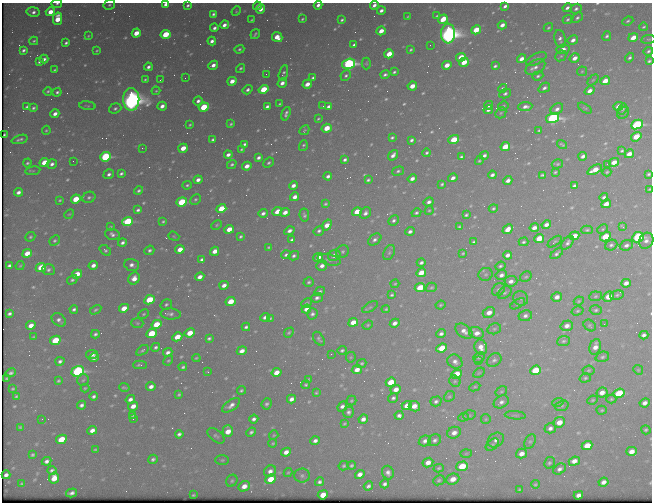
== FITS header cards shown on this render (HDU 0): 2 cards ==
NAXIS1  =                  650 / Width of table row in bytes
NAXIS2  =                  500 / Number of rows in table

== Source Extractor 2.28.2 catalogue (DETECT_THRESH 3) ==
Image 650 x 500 px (HDU 0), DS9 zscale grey, 1 PNG px = 1 image px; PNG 654 x 504 px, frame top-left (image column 1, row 500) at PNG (2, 3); each listed source drawn as its Kron ellipse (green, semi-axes under 4 px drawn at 4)
Background 466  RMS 2.4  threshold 7.35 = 3 sigma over >= 5 px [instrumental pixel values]
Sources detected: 631; of the 631, the 500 brightest by FLUX_AUTO listed and drawn (131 fainter detections omitted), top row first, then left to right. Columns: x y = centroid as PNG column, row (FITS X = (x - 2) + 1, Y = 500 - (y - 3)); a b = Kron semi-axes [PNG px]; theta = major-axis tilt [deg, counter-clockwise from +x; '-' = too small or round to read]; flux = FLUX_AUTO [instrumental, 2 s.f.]
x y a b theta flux
57 4 5 3 - 320
166 4 4 3 - 910
109 5 6 5 - 300
188 5 4 3 - 370
318 5 4 3 - 730
374 5 4 3 - 750
257 6 4 3 - 740
505 6 4 3 - 470
567 8 5 3 - 580
261 9 5 4 - 1200
576 9 6 4 25 440
381 10 4 3 - 700
236 11 5 4 - 200
33 12 7 5 -11 690
50 12 4 4 - 2200
213 14 4 3 - 410
437 16 4 3 - 190
408 17 4 3 - 200
577 18 6 4 39 410
57 19 6 4 76 3700
302 19 3 3 - 240
443 19 5 4 - 5100
568 19 5 4 - 320
252 20 3 2 - 200
342 20 4 3 - 330
628 21 6 4 22 320
224 25 4 3 - 1000
502 25 4 3 - 1100
644 27 4 3 - 230
214 28 4 3 - 550
548 28 5 4 - 260
476 30 5 4 - 5100
381 31 5 4 - 1900
136 33 5 4 - 2800
448 33 10 7 86 130000
166 34 5 4 - 6500
255 34 5 3 - 300
88 36 4 4 - 190
607 36 5 4 - 370
277 37 5 5 - 2400
633 37 5 4 - 2300
560 39 9 5 -79 620
648 39 7 3 8 230
573 40 5 4 - 870
34 41 4 4 - 250
212 41 4 3 - 730
66 43 4 3 - 410
354 45 4 3 - 550
430 45 2 2 - 220
239 49 5 4 - 320
563 49 6 5 - 1100
23 50 4 3 - 440
411 50 4 3 - 270
97 51 4 3 - 200
648 51 5 3 - 330
389 54 5 4 - 3200
561 56 6 5 - 270
461 57 5 4 - 4000
575 58 5 4 - 1200
630 58 5 4 - 410
44 59 4 3 - 600
521 59 5 4 - 1200
536 59 11 5 26 580
649 61 4 3 - 320
39 62 4 3 - 390
464 62 5 4 - 3100
366 63 6 4 88 240
349 64 6 5 - 41000
213 65 5 4 - 1000
447 65 5 4 - 2000
495 66 4 3 - 360
148 67 4 3 - 580
535 67 11 7 30 930
241 68 5 4 - 320
54 70 3 3 - 250
582 71 5 4 - 210
394 72 4 3 - 310
283 73 8 4 76 420
266 74 2 2 - 300
385 75 5 3 - 460
346 76 5 5 - 400
538 76 5 4 - 360
185 78 2 2 - 220
313 78 4 3 - 370
145 79 3 2 - 220
160 80 3 2 - 190
593 80 6 4 45 220
232 81 4 4 - 1600
605 81 5 4 - 2400
282 83 5 4 - 1100
307 84 5 4 - 1600
412 86 5 4 - 2100
502 88 5 4 - 320
544 88 6 4 35 550
263 89 5 4 - 7000
247 90 5 4 - 520
48 91 4 3 - 270
156 91 4 3 - 200
590 91 5 4 - 1100
57 92 4 3 - 370
505 94 6 4 26 380
131 99 11 8 -89 150000
198 101 4 4 - 610
280 104 3 3 - 220
489 105 4 4 - 590
87 106 8 4 -6 230
162 106 4 4 - 990
267 106 4 3 - 500
323 106 2 2 - 240
329 106 4 3 - 650
503 106 5 4 - 240
618 106 5 4 - 1500
27 107 4 3 - 320
204 107 5 4 - 7200
525 107 7 4 5 840
33 108 4 3 - 330
115 108 6 5 - 410
585 108 8 3 -33 190
557 109 7 5 37 760
622 109 6 4 58 300
488 110 5 4 - 620
501 113 6 5 - 280
623 113 6 5 - 360
55 114 4 3 - 940
286 114 7 4 72 500
552 118 7 5 14 39000
318 119 3 2 - 190
231 124 3 3 - 250
190 125 4 3 - 230
637 125 6 4 25 25000
327 128 5 4 - 3300
46 130 4 4 - 210
304 130 5 3 - 200
539 130 3 3 - 210
4 135 3 2 - 240
636 137 5 4 - 3800
392 138 4 3 - 290
20 139 8 3 17 430
213 139 3 3 - 310
411 140 4 3 - 470
454 140 5 4 - 5000
245 144 3 3 - 380
562 145 5 2 - 250
303 146 6 3 71 290
505 147 5 4 - 4000
142 148 2 2 - 970
183 148 5 4 - 2500
241 149 3 3 - 210
622 151 4 3 - 280
427 153 4 3 - 330
629 154 5 4 - 1400
228 155 4 3 - 740
393 155 6 4 51 880
484 155 4 3 - 530
583 156 4 3 - 690
105 157 5 4 - 19000
461 157 3 3 - 310
259 158 4 3 - 570
345 160 4 3 - 440
479 160 5 3 - 230
73 161 2 2 - 200
44 162 5 4 - 3900
614 162 5 4 - 1700
27 163 4 3 - 300
269 163 6 4 41 360
52 164 5 4 - 630
232 164 5 4 - 310
557 164 6 4 15 240
607 164 2 2 - 350
247 166 4 4 - 1300
595 170 8 4 27 2400
33 171 7 4 8 240
398 171 6 4 16 330
555 172 3 3 - 210
607 172 4 3 - 220
121 173 4 3 - 390
109 174 5 5 - 550
649 174 4 3 - 320
492 175 4 3 - 590
542 175 4 3 - 300
328 176 4 3 - 610
412 178 5 4 - 890
453 178 5 3 - 720
198 180 4 4 - 900
368 180 4 3 - 320
508 180 5 3 - 800
442 184 3 3 - 280
187 185 5 3 - 280
293 185 4 4 - 900
574 186 4 3 - 440
649 189 3 2 - 190
139 191 4 3 - 370
18 192 4 3 - 790
89 197 7 5 24 420
295 197 4 4 - 1200
604 197 4 3 - 440
76 199 5 4 - 4400
195 199 6 5 - 340
60 200 3 3 - 200
182 202 5 4 - 13000
429 202 5 4 - 620
325 204 4 4 - 280
606 204 5 4 - 1700
493 208 4 4 - 280
221 209 5 4 - 4600
138 210 4 3 - 450
429 210 5 4 - 200
277 211 5 4 - 1900
285 212 5 4 - 1200
357 212 5 4 - 3200
263 213 4 3 - 600
365 213 6 5 - 740
416 213 5 4 - 370
69 214 5 4 - 190
304 215 6 5 - 390
466 215 4 3 - 300
393 220 5 4 - 450
163 221 3 3 - 230
128 222 5 4 - 14000
217 225 5 3 - 210
327 225 6 4 54 2200
546 225 5 4 - 930
110 227 4 3 - 190
459 227 4 3 - 220
623 227 4 3 - 600
534 228 4 4 - 1100
229 229 5 4 - 2400
508 229 5 4 - 1800
603 229 5 4 - 230
587 230 6 4 1 280
289 231 5 4 - 770
319 231 5 4 - 440
410 231 5 4 - 600
112 234 7 5 -20 640
174 236 6 4 -21 190
240 236 4 3 - 310
574 236 5 4 - 1900
30 237 5 4 - 270
605 237 5 4 - 5800
638 237 6 5 - 23000
539 238 5 4 - 3700
292 240 4 4 - 520
375 240 7 5 37 600
54 241 6 4 41 320
646 241 8 7 - 880
474 242 4 3 - 320
523 242 5 4 - 310
555 242 8 4 34 270
122 243 4 3 - 540
568 243 8 5 52 510
611 245 6 5 - 420
626 245 7 5 22 650
269 247 3 3 - 190
180 249 5 4 - 2100
105 250 6 4 -38 360
149 250 5 4 - 420
215 251 5 4 - 1500
343 251 6 6 - 420
27 253 5 4 - 2300
389 253 8 5 63 410
463 253 4 3 - 220
557 253 7 4 40 450
286 255 5 4 - 450
334 255 6 5 - 990
508 255 4 4 - 850
294 256 5 4 - 440
318 257 5 4 - 1700
202 260 4 3 - 420
329 260 11 5 -13 510
421 263 4 3 - 460
9 265 4 3 - 450
93 265 5 4 - 1000
132 265 7 5 -15 780
20 266 5 4 - 200
322 266 5 5 - 890
500 266 5 4 - 350
41 267 5 4 - 4900
48 270 6 5 - 450
421 273 5 4 - 2600
77 274 5 4 - 3400
485 274 7 6 - 390
501 275 6 5 - 750
200 277 5 4 - 1200
526 277 6 5 - 300
134 278 6 5 - 1600
72 280 5 4 - 360
511 281 6 5 - 910
309 282 5 4 - 290
626 283 5 4 - 1000
395 284 4 3 - 190
224 285 4 4 - 990
431 287 5 4 - 240
420 288 5 4 - 5900
498 289 7 5 43 450
320 291 5 4 - 360
505 293 8 5 38 360
392 295 3 3 - 290
617 295 7 4 11 340
595 296 6 5 - 280
557 297 5 4 - 970
608 297 5 4 - 2500
317 298 6 4 17 580
521 298 8 7 - 500
149 300 5 4 - 5500
231 301 5 4 - 3700
579 301 5 4 - 190
307 303 5 3 - 210
166 304 6 5 - 340
518 304 8 4 29 300
441 305 5 3 - 210
370 307 9 4 34 310
124 308 5 4 - 2400
74 309 4 3 - 410
306 309 5 4 - 1300
386 309 4 3 - 220
96 310 6 4 30 280
596 310 6 4 4 330
577 311 6 4 16 270
489 312 6 5 - 1500
9 314 4 3 - 420
144 314 5 3 - 220
171 314 10 5 -4 570
312 314 5 5 - 510
525 316 7 5 11 590
265 317 4 3 - 580
270 318 4 3 - 240
59 320 8 5 -39 620
353 322 5 4 - 2100
137 323 6 5 - 250
395 323 5 4 - 870
156 324 5 4 - 4100
604 324 2 2 - 470
31 325 5 4 - 1600
368 325 5 4 - 220
590 325 6 5 - 280
567 326 6 5 - 1000
246 327 4 3 - 400
494 329 7 5 14 300
464 331 10 6 -34 1200
151 333 5 4 - 6100
190 333 5 4 - 2800
289 333 5 4 - 230
476 333 8 5 -23 1400
95 334 4 3 - 390
441 334 5 4 - 500
644 335 4 4 - 600
33 337 4 2 - 210
177 337 5 4 - 3300
209 338 4 3 - 350
319 339 8 5 -57 330
55 340 5 4 - 6300
563 341 6 5 - 350
156 347 5 4 - 400
481 347 7 6 - 1300
595 347 8 5 70 1300
442 348 5 4 - 3900
142 350 7 4 35 300
342 350 5 4 - 310
242 351 5 4 - 1200
168 352 5 3 - 690
92 354 6 4 10 830
331 354 2 2 - 390
351 357 5 5 - 220
602 357 7 5 20 370
94 358 5 3 - 740
196 358 4 3 - 190
479 358 6 4 39 250
168 360 5 4 - 220
494 360 8 6 36 510
60 361 4 4 - 470
478 361 2 2 - 400
455 362 8 6 -36 800
362 363 5 4 - 280
140 365 7 3 2 400
183 367 4 3 - 370
357 370 5 4 - 1400
535 370 5 4 - 6000
588 370 6 4 5 240
638 370 5 4 - 200
78 371 6 5 - 33000
208 372 3 3 - 210
276 372 5 4 - 1900
11 373 5 3 - 450
479 373 6 4 30 230
457 374 5 4 - 4200
7 378 4 3 - 190
585 378 5 4 - 280
308 379 4 3 - 200
83 380 6 5 - 290
58 381 3 3 - 260
455 381 6 5 - 320
391 382 5 4 - 3900
306 385 4 4 - 250
124 387 5 2 - 250
151 387 4 4 - 900
475 387 6 4 27 220
85 388 4 4 - 200
13 389 3 3 - 200
396 389 5 4 - 1500
241 390 4 3 - 290
501 391 6 4 31 250
602 392 5 4 - 1300
316 393 3 3 - 200
619 393 6 4 20 9600
179 394 4 3 - 270
16 396 3 3 - 240
94 396 4 3 - 480
449 396 6 5 - 240
393 398 5 4 - 390
130 399 5 4 - 780
291 399 4 4 - 890
611 399 5 4 - 250
593 400 5 3 - 190
351 401 5 5 - 250
436 401 6 5 - 460
501 402 8 6 29 670
558 402 6 3 18 240
645 403 5 4 - 870
267 404 6 5 - 420
81 405 5 3 - 530
231 405 10 5 35 950
407 405 5 4 - 2000
133 406 5 4 - 1400
414 406 6 5 - 1700
562 406 7 5 19 340
342 407 5 4 - 690
602 410 5 4 - 200
349 412 6 5 - 480
132 415 4 3 - 260
399 415 4 4 - 520
469 415 6 4 19 250
515 415 10 3 -5 260
463 417 5 4 - 220
42 419 2 2 - 300
133 419 2 2 - 270
254 419 4 4 - 570
363 419 5 4 - 930
486 419 5 4 - 200
559 422 6 5 - 2000
344 424 4 3 - 220
20 427 3 3 - 190
550 428 5 5 - 630
92 430 5 4 - 1100
646 430 5 4 - 300
228 431 6 5 - 2100
251 432 5 4 - 400
454 433 7 5 24 1100
179 434 4 4 - 470
274 435 5 4 - 200
216 436 10 5 -39 430
61 439 5 4 - 4800
435 440 7 5 32 500
496 440 9 6 37 730
315 441 5 4 - 670
425 441 6 5 - 700
530 441 7 5 62 370
273 443 4 3 - 210
492 445 7 5 40 350
587 446 5 4 - 3700
95 450 4 3 - 200
632 451 5 4 - 1400
286 452 5 4 - 1200
466 454 6 4 2 210
521 454 5 5 - 1200
32 455 4 3 - 290
153 459 5 4 - 410
222 460 7 5 1 290
47 461 5 4 - 630
574 461 5 4 - 1300
428 462 5 4 - 1300
549 463 6 5 - 300
352 465 4 3 - 310
344 466 5 4 - 260
462 466 6 5 - 5600
439 468 5 4 - 240
559 469 7 5 33 580
52 470 4 4 - 440
270 471 6 5 - 900
288 472 4 3 - 190
388 473 7 6 - 690
360 474 5 4 - 1000
6 475 4 4 - 690
302 476 8 7 - 480
54 478 5 5 - 2500
271 479 5 4 - 2900
453 479 7 5 23 1600
439 480 6 5 - 310
232 481 6 5 - 310
320 482 4 4 - 460
604 482 5 4 - 930
21 484 4 3 - 230
385 484 4 3 - 490
535 484 4 3 - 210
244 486 6 5 - 1500
368 486 5 3 - 450
519 490 4 3 - 190
72 493 6 3 17 540
193 495 3 3 - 200
323 495 5 4 - 2700
578 495 5 4 - 810
At the frame edge (FLAGS 8, measured only in part): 7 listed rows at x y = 57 4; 166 4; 109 5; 318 5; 374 5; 649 61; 649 189
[131 fainter detections neither listed nor drawn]